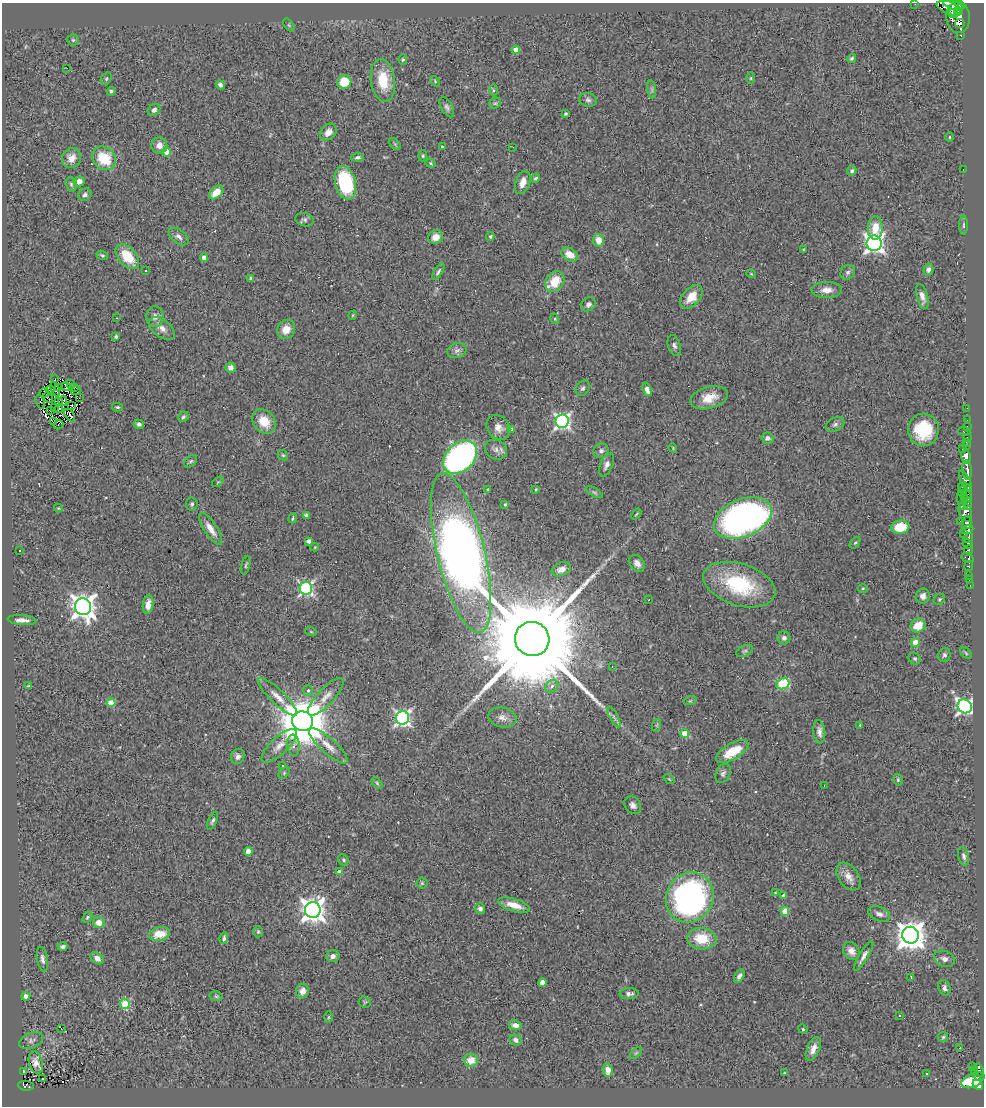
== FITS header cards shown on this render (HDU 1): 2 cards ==
NAXIS1  =                  982
NAXIS2  =                 1104

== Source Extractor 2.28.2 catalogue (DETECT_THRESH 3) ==
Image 982 x 1104 px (HDU 1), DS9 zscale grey, 1 PNG px = 1 image px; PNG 986 x 1108 px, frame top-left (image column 1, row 1104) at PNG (2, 3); each listed source drawn as its Kron ellipse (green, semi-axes under 4 px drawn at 4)
Background 0.829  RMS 0.094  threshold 0.281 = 3 sigma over >= 5 px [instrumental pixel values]
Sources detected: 291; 2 with non-positive FLUX_AUTO (blend fragments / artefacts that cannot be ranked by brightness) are neither listed nor drawn; the other 289 listed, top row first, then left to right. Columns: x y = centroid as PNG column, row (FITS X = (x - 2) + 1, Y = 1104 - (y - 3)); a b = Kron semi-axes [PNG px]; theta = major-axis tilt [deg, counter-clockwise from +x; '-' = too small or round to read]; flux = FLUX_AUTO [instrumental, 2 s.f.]
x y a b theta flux
915 4 2 2 - 6.6
953 5 10 4 -20 1600
960 5 5 4 - 600
950 8 13 6 -20 1600
958 11 3 2 - 320
953 14 5 3 - 420
958 17 15 12 -84 2500
960 23 5 4 - 530
289 25 7 4 -54 8.6
961 35 3 3 - 52
73 40 5 5 - 11
516 50 4 4 - 59
852 58 5 4 - 10
403 59 5 4 - 8.9
67 68 2 2 - 30
751 78 6 4 90 6.9
106 79 6 5 - 8.5
383 81 21 12 -82 200
435 81 6 3 -48 6.5
344 82 7 6 - 160
220 85 5 4 - 23
652 89 9 4 -82 15
493 90 6 4 -89 10
111 91 4 4 - 11
588 100 9 6 -9 19
495 103 6 5 - 9.6
447 107 11 5 -61 20
154 110 7 5 37 19
565 114 4 3 - 9
328 132 9 7 48 39
949 137 4 3 - 4.9
395 144 7 4 -45 8.3
159 145 8 8 - 51
442 147 3 2 - 7.6
513 147 3 2 - 17
167 152 4 4 - 110
423 156 6 4 71 8.4
358 157 6 4 6 14
72 158 10 9 - 62
104 158 13 10 -40 210
431 163 5 4 - 7.7
963 169 2 2 - 49
852 171 5 4 - 14
536 178 5 3 - 11
79 181 5 5 - 44
523 182 12 7 70 47
345 183 17 10 -75 430
71 184 7 5 -74 14
216 192 8 5 43 79
85 195 7 6 - 16
305 220 9 6 -14 16
964 225 9 3 90 11
875 228 12 7 86 100
490 236 4 4 - 11
179 237 11 6 -37 29
436 237 7 6 - 62
598 240 6 5 - 64
874 243 7 7 - 3400
803 250 3 2 - 6.2
102 255 6 3 -22 9.4
569 255 9 6 -32 81
127 257 14 9 -48 190
204 258 4 4 - 39
928 269 6 5 - 24
145 270 3 3 - 11
438 272 9 4 59 14
848 272 8 6 47 20
751 274 5 3 - 4.6
251 278 4 3 - 20
555 281 11 8 56 150
827 290 15 8 2 56
691 297 14 8 48 90
922 297 13 5 -75 38
588 304 8 6 39 22
353 315 4 3 - 5.9
155 317 10 8 89 32
117 318 3 2 - 6.5
555 319 5 3 - 6.3
162 328 15 8 -38 45
286 329 10 8 58 67
116 336 3 3 - 15
674 346 11 6 -73 21
457 351 10 7 20 26
231 368 5 5 - 41
55 379 2 2 - 5
71 383 3 2 - 11
66 386 5 2 - 3.7
75 387 3 2 - 6.3
59 388 2 2 - 0.96
583 388 8 6 57 17
55 389 8 3 -70 3.1
647 389 7 4 -69 35
50 390 4 2 - 9.1
76 390 5 2 - 3.5
44 393 5 2 - 7.1
48 398 5 2 - 5.3
79 398 2 2 - 4.7
709 398 19 11 15 110
59 401 3 2 - 6.7
63 401 5 2 - 3.1
40 402 7 3 -70 850
72 405 2 2 - 4.1
117 407 5 4 - 9.5
54 408 4 2 - 5.3
967 408 2 2 - 4.4
59 409 4 2 - 1
50 411 2 2 - 3
70 415 7 3 -58 6.2
183 417 5 4 - 12
967 420 2 2 - 8.7
264 421 13 10 -49 120
562 421 7 6 - 1800
53 422 4 3 - 16
139 424 5 4 - 16
835 424 10 6 26 19
59 425 5 2 - 8.7
967 426 2 2 - 8.6
498 428 13 11 -50 53
512 430 4 4 - 30
923 430 16 15 - 290
964 431 6 4 -7 75
967 437 3 2 - 7.8
767 438 6 5 - 20
967 442 3 2 - 22
966 445 3 3 - 15
673 448 4 3 - 5.3
496 449 11 9 -29 38
963 449 3 2 - 10
601 451 8 7 - 23
283 455 6 4 -42 8.7
460 457 19 14 43 2100
966 457 7 4 -79 810
191 461 7 5 40 13
606 465 12 6 68 27
967 470 9 5 -85 570
966 481 11 4 -65 300
218 482 7 3 36 6.4
964 487 6 3 -11 200
488 490 3 3 - 11
536 490 3 2 - 6.7
963 491 6 3 65 34
594 492 9 4 -30 12
967 496 6 3 -63 180
964 498 3 2 - 49
962 501 9 3 -77 110
192 504 6 5 - 15
505 504 4 3 - 9.9
968 504 6 3 85 220
58 508 4 4 - 5.8
965 512 10 6 -67 600
636 514 6 3 52 6.7
306 516 4 3 - 37
293 518 5 3 - 7.4
743 518 30 18 22 2400
960 521 3 2 - 11
967 522 7 5 89 550
900 527 9 6 8 210
210 529 18 6 -57 60
968 529 6 3 22 570
963 533 3 2 - 68
968 538 5 4 - 610
308 541 4 3 - 31
855 543 6 4 51 9
968 544 5 4 - 37
315 547 4 3 - 5.5
19 550 2 2 - 4.4
969 550 4 3 - 270
461 553 82 23 -76 6100
968 558 6 4 -30 200
637 563 9 6 -54 38
246 565 9 4 77 11
969 566 5 3 - 59
561 569 10 6 22 41
969 576 3 3 - 14
969 580 3 2 - 4.5
739 585 37 21 -18 470
970 585 3 2 - 18
306 588 6 6 - 1400
863 588 5 3 - 6.2
923 596 7 6 - 33
939 599 6 5 - 10
649 600 2 2 - 4.6
148 605 9 5 81 52
83 607 8 8 - 6100
22 620 14 5 -4 38
918 625 8 6 34 120
311 632 6 3 -19 6
784 638 6 6 - 23
532 639 17 17 - 190000
915 642 4 4 - 110
745 651 9 5 26 15
966 653 7 4 -46 8.7
944 655 7 6 - 16
915 659 6 5 - 13
612 667 3 3 - 7.4
783 684 7 5 22 440
29 686 4 3 - 7.7
552 686 7 5 36 20
308 690 5 5 - 11
278 697 26 7 -44 65
326 697 24 8 47 62
690 701 6 4 18 8.2
111 703 4 4 - 150
965 706 7 6 - 1800
502 717 14 9 -12 45
614 717 11 4 -60 19
402 718 7 6 - 1800
303 721 10 9 - 40000
657 725 6 4 72 8.6
860 725 3 2 - 6.2
819 732 12 6 -85 31
685 733 4 4 - 130
293 745 10 6 -85 30
279 746 23 8 43 64
328 746 25 7 -42 74
732 752 18 8 30 180
238 756 8 6 66 26
283 765 2 2 - 5.1
284 773 7 4 46 9.4
723 773 10 7 63 20
669 779 6 3 -36 6.3
898 780 6 4 -77 9.6
377 783 6 4 -46 8.5
824 785 3 2 - 6
633 805 9 7 -53 25
213 821 10 4 66 14
248 851 4 4 - 76
964 856 9 5 -75 20
343 860 6 5 - 11
339 872 4 4 - 48
849 877 15 10 -55 56
422 883 5 5 - 8.2
775 893 4 3 - 7.5
784 896 4 3 - 32
690 898 26 23 60 1900
514 905 16 6 -16 85
480 909 5 5 - 24
313 910 8 8 - 6000
785 911 4 4 - 150
879 914 11 7 -21 29
87 917 6 4 51 8.9
99 922 5 5 - 55
258 932 5 4 - 8.7
159 934 10 7 13 120
910 935 8 8 - 9000
224 938 6 4 83 14
702 939 15 11 -5 180
63 947 5 4 - 17
851 951 9 7 -53 40
333 956 6 6 - 23
864 956 17 4 59 31
97 958 7 5 -37 36
42 959 12 5 -80 26
944 959 11 7 -22 28
739 976 7 4 59 21
911 978 4 2 - 7.9
542 982 4 4 - 58
944 988 8 6 -72 22
302 991 7 6 - 46
629 994 9 5 2 21
26 996 4 4 - 40
216 996 7 5 -12 11
365 1002 6 5 - 7.4
125 1004 5 4 - 360
900 1016 3 2 - 11
328 1017 6 4 89 7.7
515 1025 6 5 - 40
61 1029 2 2 - 16
803 1029 5 4 - 7.3
943 1037 5 5 - 9
516 1040 6 5 - 22
31 1041 12 7 23 26
960 1047 2 2 - 0.75
813 1049 13 6 67 49
636 1053 7 4 45 11
471 1060 7 6 - 74
36 1062 11 7 -74 42
973 1066 3 2 - 6.3
608 1070 7 5 -82 42
979 1070 6 4 -71 66
23 1071 3 2 - 8.6
975 1072 3 2 - 7.3
785 1073 3 2 - 6.8
926 1073 3 2 - 5.6
979 1076 5 4 - 97
43 1078 3 3 - 22
971 1081 10 6 17 2200
978 1085 6 4 -45 390
26 1086 7 4 -7 41
At the frame edge (FLAGS 8, measured only in part): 3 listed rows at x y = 915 4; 953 5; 960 5
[2 non-positive-flux detections neither listed nor drawn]